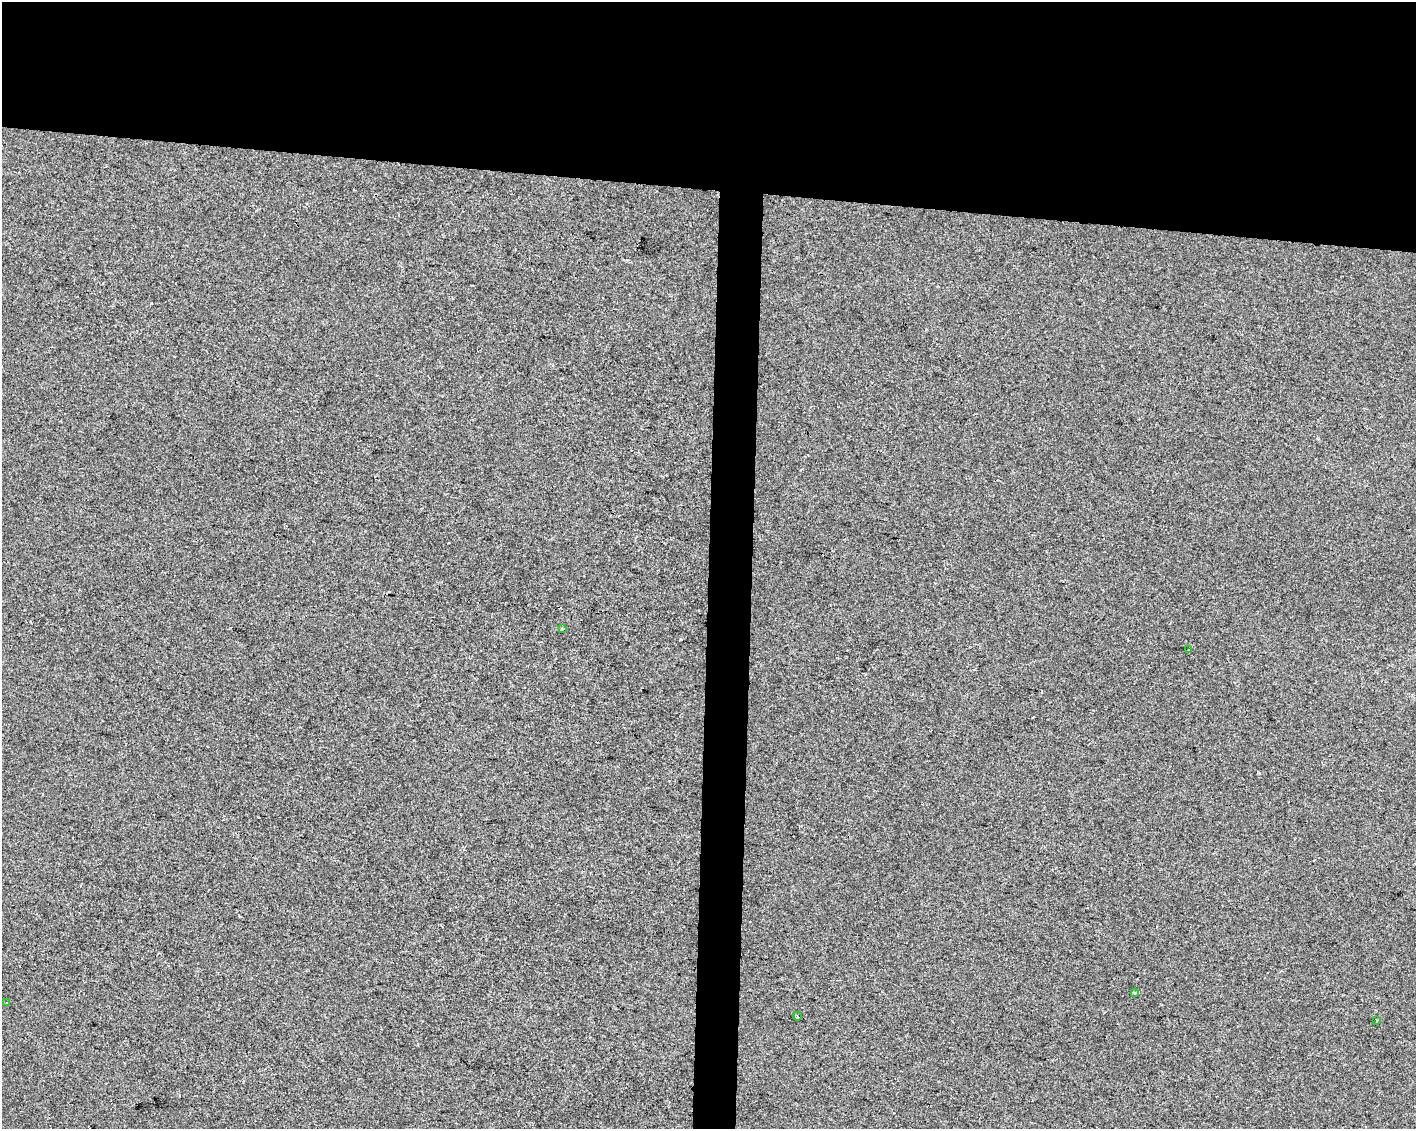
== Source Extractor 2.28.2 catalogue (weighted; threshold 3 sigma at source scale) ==
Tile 2 of 3 x 4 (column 2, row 1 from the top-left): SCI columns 1697-3110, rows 3381-4507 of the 4750 x 4514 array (HDU 1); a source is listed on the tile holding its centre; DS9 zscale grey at full resolution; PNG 1418 x 1131 px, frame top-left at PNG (2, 2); each listed source drawn as its Kron ellipse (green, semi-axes under 4 px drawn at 4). Shown black and unused: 19% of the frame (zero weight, under 2 of 3 exposures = <1% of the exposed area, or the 3 px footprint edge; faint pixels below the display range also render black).
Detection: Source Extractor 2.28.2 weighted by HDU 2 'WHT'; one run over the whole footprint, this tile lists its part. Background 8.29e-04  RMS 0.0059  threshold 0.0267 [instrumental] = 3 sigma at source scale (4.5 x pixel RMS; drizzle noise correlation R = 1.50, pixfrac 1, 0.0396/0.0396 arcsec/px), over >= 5 px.
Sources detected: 6; all 6 listed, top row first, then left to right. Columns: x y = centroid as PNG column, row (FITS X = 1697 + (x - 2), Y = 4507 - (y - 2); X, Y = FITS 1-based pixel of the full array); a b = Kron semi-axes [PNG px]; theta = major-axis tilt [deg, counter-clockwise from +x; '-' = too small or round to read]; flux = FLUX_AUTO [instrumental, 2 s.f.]
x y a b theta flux
562 628 3 3 - 3.3
1189 650 3 3 - 1
1135 993 4 3 - 0.87
7 1003 4 2 - 0.41
797 1016 4 3 - 0.59
1376 1021 3 2 - 0.82